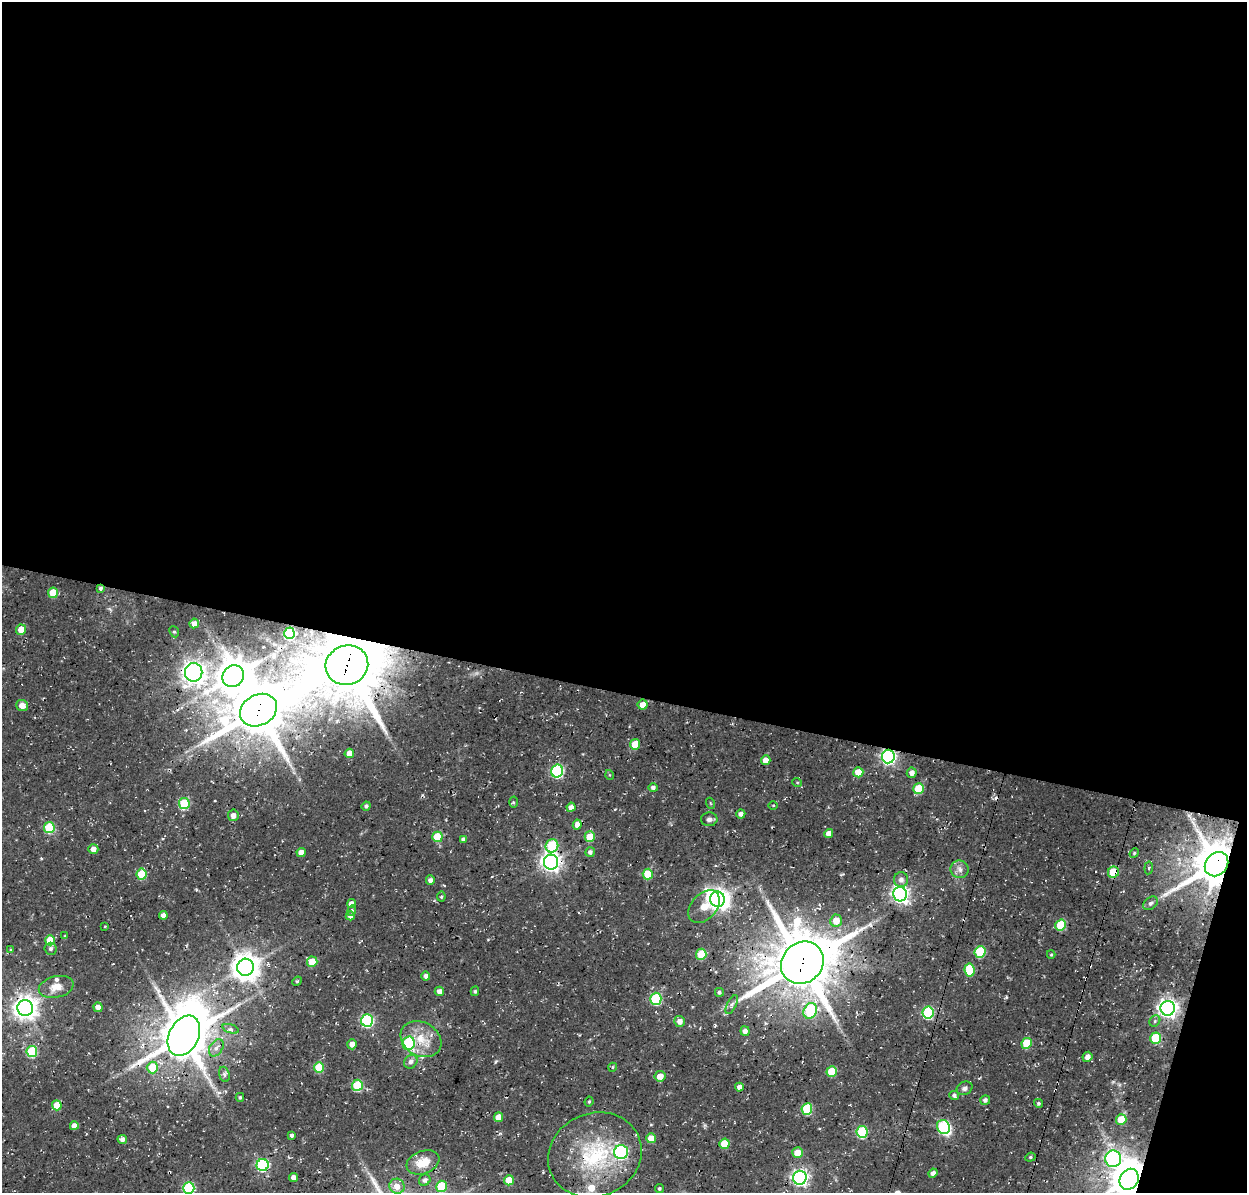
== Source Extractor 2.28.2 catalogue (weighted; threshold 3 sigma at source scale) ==
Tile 4 of 4 x 4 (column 4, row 1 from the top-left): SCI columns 3874-5118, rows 3892-5082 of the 5246 x 5340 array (HDU 1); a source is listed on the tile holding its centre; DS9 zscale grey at full resolution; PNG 1249 x 1195 px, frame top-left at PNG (2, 2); each listed source drawn as its Kron ellipse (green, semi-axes under 4 px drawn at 4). Shown black and unused: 60% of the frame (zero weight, under 3 of 4 exposures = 8% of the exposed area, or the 3 px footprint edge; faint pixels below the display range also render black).
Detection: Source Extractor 2.28.2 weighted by HDU 2 'WHT'; one run over the whole footprint, this tile lists its part. Background 0.0296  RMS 0.0039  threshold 0.0174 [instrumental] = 3 sigma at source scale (4.5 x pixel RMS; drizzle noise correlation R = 1.50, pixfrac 1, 0.0396/0.0396 arcsec/px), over >= 5 px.
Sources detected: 152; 1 too faint to see at this stretch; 1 inside a brighter object's white glare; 2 cosmic-ray / hot-pixel residue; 1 long thin detection or spike segment (spike, bleed or trail) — neither listed nor drawn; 2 inside a brighter listed object's ellipse — not listed separately; the other 145 listed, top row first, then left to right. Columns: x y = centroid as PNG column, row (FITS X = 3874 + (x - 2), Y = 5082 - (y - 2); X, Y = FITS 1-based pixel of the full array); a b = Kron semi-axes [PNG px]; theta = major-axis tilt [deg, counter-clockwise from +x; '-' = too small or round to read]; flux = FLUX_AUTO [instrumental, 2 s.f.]
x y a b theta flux
100 588 4 4 - 0.84
53 593 5 5 - 8.1
194 623 5 4 - 2.7
21 630 5 5 - 5.2
174 632 6 4 -66 0.59
289 633 6 5 - 34
347 665 21 19 18 3100
194 672 9 8 - 240
233 676 11 10 - 830
22 705 6 5 - 3
643 705 5 5 - 3.7
258 710 19 15 29 2000
635 744 5 5 - 9.2
349 753 5 4 - 3.2
888 756 7 6 - 95
766 760 5 4 - 4
557 771 6 6 - 51
858 772 5 5 - 6.8
912 773 5 5 - 2
610 775 5 3 - 0.32
797 782 5 3 - 0.35
653 788 4 4 - 1.2
918 789 5 5 - 13
513 802 5 3 - 0.51
184 803 5 5 - 18
710 803 5 3 - 0.35
773 805 4 3 - 0.32
366 806 5 4 - 0.95
571 807 4 4 - 2.2
741 814 4 4 - 1.7
233 815 6 5 - 2.1
709 819 8 7 - 1.4
577 825 5 4 - 2.9
49 828 5 5 - 21
829 834 4 4 - 3.3
437 837 5 5 - 13
590 837 5 5 - 8.6
463 839 4 4 - 1.1
552 846 7 6 - 21
93 849 5 5 - 2.4
301 852 4 4 - 3.1
590 852 5 5 - 1.2
1134 853 5 4 - 0.47
551 862 7 7 - 200
1217 864 13 10 49 1600
1149 868 6 4 82 0.71
960 869 9 9 - 2.1
1113 872 5 5 - 13
142 874 5 5 - 14
648 874 5 5 - 13
430 880 4 4 - 1.6
901 880 7 7 - 1.9
900 894 7 7 - 140
441 897 5 4 - 0.57
717 899 8 7 - 270
1151 903 8 6 38 1.2
351 904 4 4 - 2.5
704 907 19 12 48 7.8
352 911 5 4 - 0.66
163 915 4 4 - 2.2
350 916 4 4 - 2
836 921 6 5 - 5
1061 925 5 5 - 15
105 926 2 2 - 0.32
65 936 4 4 - 0.38
50 940 5 5 - 11
51 949 6 6 - 0.91
11 950 4 2 - 0.46
980 952 6 5 - 24
701 954 5 5 - 15
1051 955 4 4 - 0.46
312 962 5 5 - 7.9
802 963 22 20 44 2400
245 967 8 8 - 490
969 970 7 5 -83 13
426 976 4 4 - 1.6
297 981 5 4 - 0.49
56 987 17 10 13 4.6
439 991 5 4 - 2.1
475 991 5 4 - 0.68
719 992 4 4 - 0.84
656 999 6 5 - 32
732 1005 10 4 64 1.3
98 1007 4 4 - 2.5
25 1008 8 8 - 340
1168 1008 7 7 - 200
810 1011 8 6 65 26
928 1012 6 5 - 34
367 1021 6 6 - 50
680 1021 5 5 - 2.6
1155 1021 6 5 - 0.75
230 1029 8 4 -18 1.1
745 1031 5 4 - 1.8
184 1036 21 14 63 1600
1155 1038 5 5 - 20
421 1039 21 16 -30 9.6
408 1043 7 6 - 29
1027 1043 5 5 - 15
352 1044 5 5 - 2.3
216 1048 9 6 55 1.7
32 1051 5 5 - 24
1087 1057 5 5 - 2.2
411 1062 7 6 - 1.4
152 1067 6 5 - 12
319 1067 5 5 - 14
613 1067 4 3 - 0.41
832 1071 5 5 - 14
224 1074 8 5 -72 0.94
660 1076 5 5 - 3.8
357 1085 6 5 - 23
739 1087 4 4 - 2.1
965 1088 8 6 26 1.3
954 1095 5 4 - 1
240 1097 4 3 - 0.53
985 1100 5 5 - 1.3
589 1102 5 3 - 0.5
1038 1103 4 4 - 0.61
57 1105 5 5 - 6.5
807 1109 6 5 - 24
498 1117 5 4 - 3.4
1121 1119 5 5 - 8
74 1126 4 4 - 2.8
943 1127 7 6 - 42
862 1132 6 5 - 29
291 1135 3 3 - 0.9
651 1138 5 5 - 4.9
122 1139 5 4 - 1.5
724 1144 5 5 - 9.2
621 1152 7 7 - 54
798 1153 5 5 - 5.5
595 1155 48 41 22 41
1030 1157 5 4 - 0.57
1113 1159 8 8 - 90
423 1162 17 11 20 7.6
263 1165 6 6 - 52
933 1173 5 4 - 1.7
294 1177 4 4 - 1.9
800 1178 7 6 - 120
1129 1179 11 9 60 1100
425 1180 6 5 - 1.3
509 1180 5 5 - 8.3
397 1186 7 7 - 3.7
441 1186 6 5 - 17
189 1188 6 5 - 36
659 1189 4 4 - 0.64
Overlapping masked pixels (flux is a lower limit): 11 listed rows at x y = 100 588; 347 665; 258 710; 888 756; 551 862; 1217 864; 1113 872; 802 963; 184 1036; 595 1155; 1129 1179
Isophote crosses this tile's border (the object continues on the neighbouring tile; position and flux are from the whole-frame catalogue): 2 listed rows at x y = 1129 1179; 189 1188